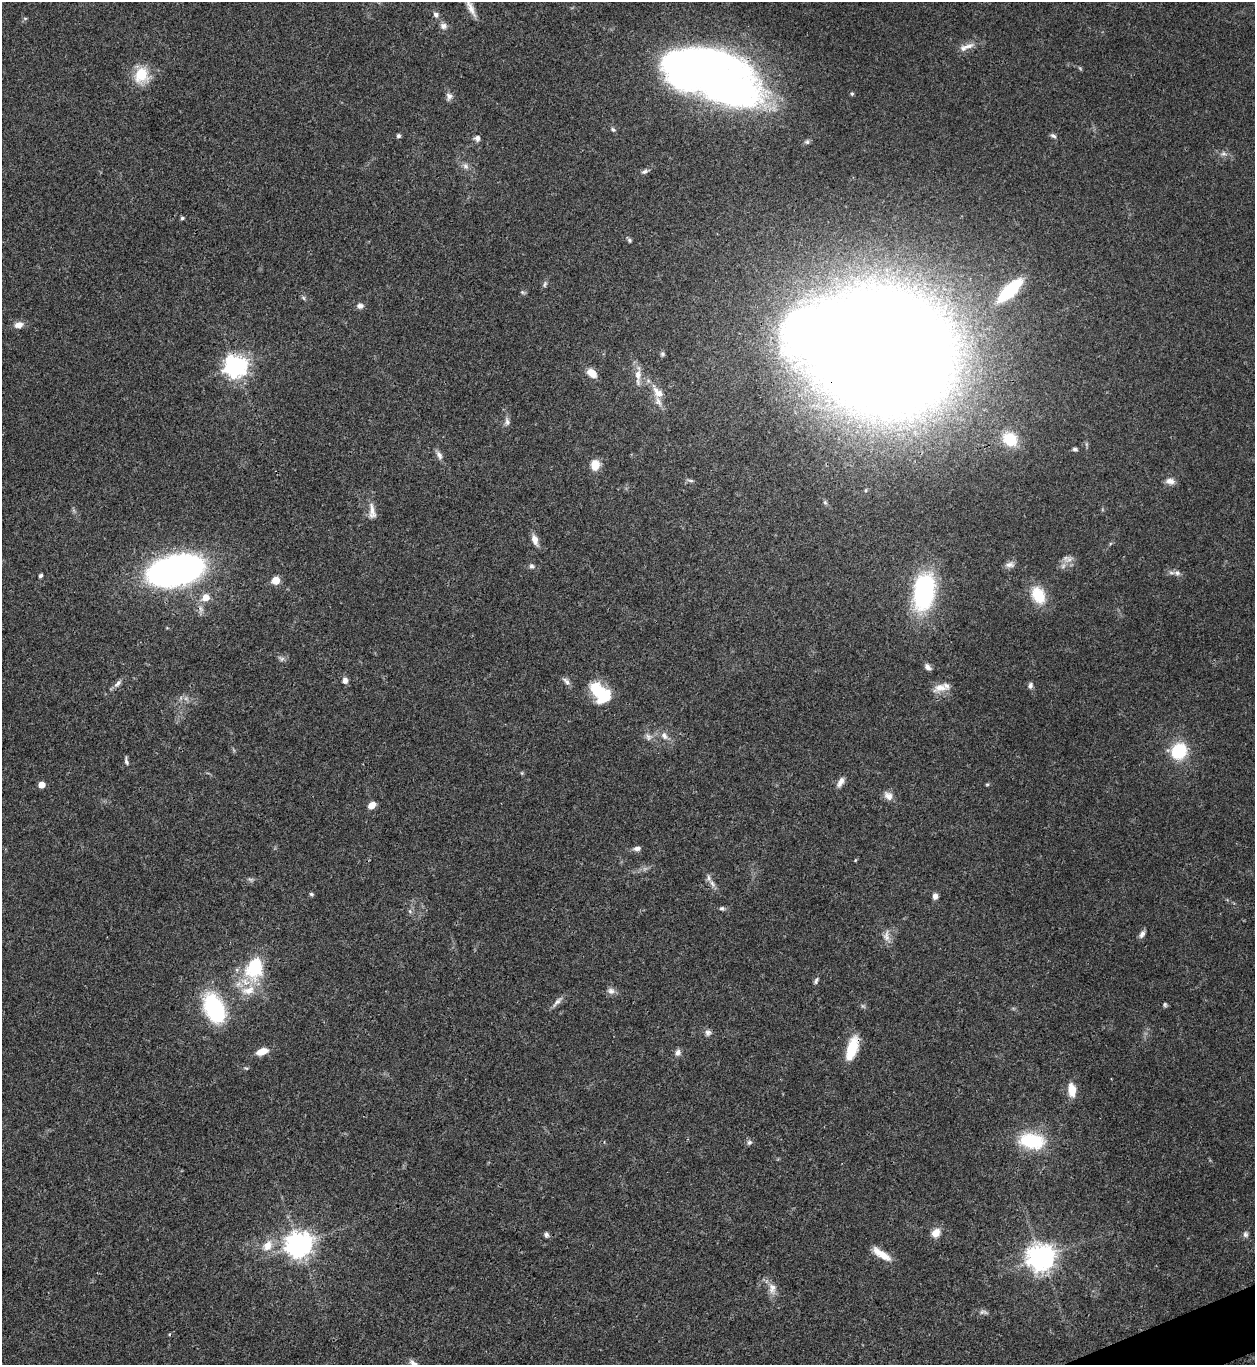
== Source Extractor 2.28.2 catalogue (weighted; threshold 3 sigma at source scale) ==
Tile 6 of 4 x 4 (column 2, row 2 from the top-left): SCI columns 1532-2784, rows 2728-4090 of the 5443 x 5458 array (HDU 1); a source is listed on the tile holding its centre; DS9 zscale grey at full resolution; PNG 1257 x 1367 px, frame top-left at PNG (2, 2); no overlay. Shown black and unused: <1% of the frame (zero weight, under 3 of 4 exposures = <1% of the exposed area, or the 3 px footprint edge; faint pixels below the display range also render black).
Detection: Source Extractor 2.28.2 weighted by HDU 2 'WHT'; one run over the whole footprint, this tile lists its part. Background 0.062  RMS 0.0052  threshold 0.0232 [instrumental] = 3 sigma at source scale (4.5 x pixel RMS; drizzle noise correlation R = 1.50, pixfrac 1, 0.05/0.05 arcsec/px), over >= 5 px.
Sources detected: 115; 4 too faint to see at this stretch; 3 inside a brighter object's white glare — not listed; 4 inside a brighter listed object's ellipse — not listed separately; the other 104 listed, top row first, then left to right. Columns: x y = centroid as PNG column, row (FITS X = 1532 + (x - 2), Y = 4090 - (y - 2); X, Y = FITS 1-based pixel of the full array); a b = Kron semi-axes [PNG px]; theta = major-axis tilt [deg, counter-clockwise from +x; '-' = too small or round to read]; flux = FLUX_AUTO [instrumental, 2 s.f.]
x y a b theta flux
471 8 23 6 -64 4.5
436 15 8 7 - 1.8
25 18 6 4 0 0.64
443 26 10 8 -10 2.4
966 47 25 7 20 4.5
697 66 74 38 -2 350
141 75 21 17 75 14
852 94 5 4 - 0.7
449 96 10 8 79 2.3
613 129 7 5 -37 0.96
398 136 5 4 - 1.2
1053 136 9 5 -32 1.3
477 138 7 6 - 2.1
807 142 7 6 - 1.1
1223 153 11 7 3 2.2
465 166 9 7 -67 2.1
644 172 9 5 25 1.4
182 218 4 4 - 1.1
629 240 6 5 - 0.92
545 284 9 5 69 1.2
1010 290 32 11 44 35
522 292 7 4 -31 0.84
303 298 7 4 -46 0.87
360 306 8 7 - 2.1
19 325 10 7 14 4
882 352 85 69 -14 2900
662 354 7 6 - 1
235 366 8 7 - 390
592 373 12 8 -42 5.4
638 375 22 8 85 4.9
658 392 24 11 -53 7.6
507 422 12 7 -82 2.1
1010 439 14 12 -37 18
1075 449 5 4 - 1.1
439 455 13 6 -59 2.4
595 465 12 10 79 6.9
690 480 10 3 -9 1.1
1170 481 12 7 -7 3.1
866 490 5 4 - 0.65
825 502 6 5 - 0.85
372 511 25 9 -85 4.9
535 540 14 6 -70 4.3
1069 559 12 8 -6 2.9
1010 565 12 8 9 2.5
532 566 7 7 - 1.4
176 570 55 28 13 170
1177 573 9 8 - 2.2
40 575 5 4 - 1
276 580 5 5 - 16
924 592 34 19 83 81
1038 595 21 15 -64 15
206 597 10 8 31 5.4
201 609 11 6 -88 2.3
281 658 10 6 -26 1.5
928 667 9 6 -43 2.1
345 680 7 6 - 2.4
566 681 13 6 -49 2
118 683 14 6 45 2.4
1030 685 8 6 86 1.6
940 688 20 11 11 6.1
598 692 24 14 -60 19
664 736 11 8 -59 3.1
649 737 10 8 -50 2.4
1179 751 17 14 57 24
126 761 11 4 -74 1.4
522 773 5 4 - 0.58
840 782 13 7 60 3
987 784 6 4 1 0.61
41 785 5 5 - 7.2
888 796 12 9 -44 3.6
372 805 7 5 39 5.5
637 848 10 6 8 2.1
855 860 4 3 - 0.5
712 884 11 6 -54 2.3
311 894 6 4 -31 0.85
935 896 6 6 - 2.5
722 908 7 5 -8 1.1
410 911 6 4 -88 0.95
1142 934 10 6 64 2.1
886 936 16 9 -89 3.8
254 968 27 20 74 32
816 980 9 5 67 1.3
611 991 11 9 -14 2.4
557 1002 20 6 45 2.7
1165 1005 6 4 -75 0.87
214 1008 26 16 -67 54
708 1033 8 8 - 2
852 1048 26 10 73 15
262 1051 13 7 20 6.1
678 1053 9 7 56 2.3
246 1068 7 3 -35 0.62
1072 1090 17 9 -83 7.1
1032 1141 31 19 -8 29
749 1142 8 6 37 1.4
936 1233 11 9 53 5.1
1245 1234 8 7 - 1.5
546 1235 6 6 - 1.5
299 1244 9 8 - 620
267 1246 17 12 53 7.9
881 1254 26 8 -33 7.7
1041 1258 9 8 - 650
772 1288 17 10 -82 4.8
984 1312 13 5 -4 1.8
413 1363 14 6 -32 2.2
Overlapping masked pixels (flux is a lower limit): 4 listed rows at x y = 697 66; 882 352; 235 366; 852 1048
Isophote crosses this tile's border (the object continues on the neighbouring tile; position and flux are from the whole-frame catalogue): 3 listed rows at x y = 471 8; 697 66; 413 1363